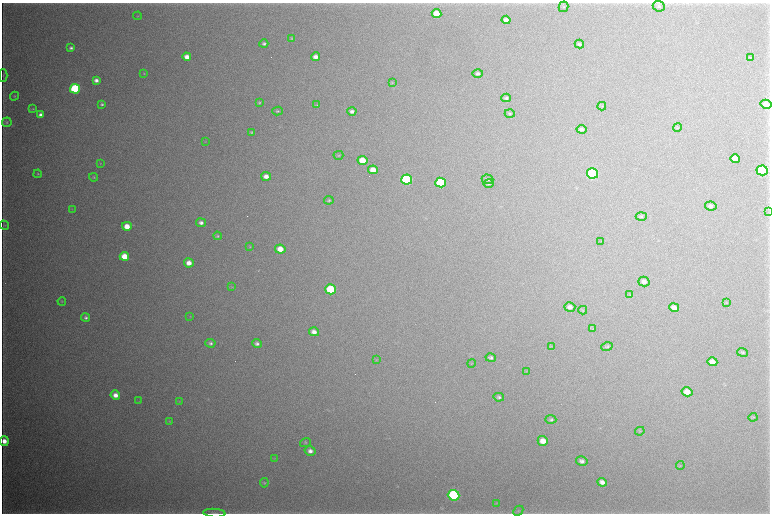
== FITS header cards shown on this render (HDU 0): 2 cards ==
NAXIS1  =                 1536 / length of data axis 1
NAXIS2  =                 1023 / length of data axis 2

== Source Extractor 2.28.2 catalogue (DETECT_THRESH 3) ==
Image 1536 x 1023 px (HDU 0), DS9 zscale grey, zoomed out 1/2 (1 PNG px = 2 x 2 image px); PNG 772 x 516 px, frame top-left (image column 1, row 1022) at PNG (2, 3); each listed source drawn as its Kron ellipse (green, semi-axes under 4 px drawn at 4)
Background 4790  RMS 40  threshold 121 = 3 sigma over >= 5 px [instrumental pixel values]
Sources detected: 111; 3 cannot appear on this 1/2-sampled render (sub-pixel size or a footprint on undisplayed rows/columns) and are neither listed nor drawn; the other 108 listed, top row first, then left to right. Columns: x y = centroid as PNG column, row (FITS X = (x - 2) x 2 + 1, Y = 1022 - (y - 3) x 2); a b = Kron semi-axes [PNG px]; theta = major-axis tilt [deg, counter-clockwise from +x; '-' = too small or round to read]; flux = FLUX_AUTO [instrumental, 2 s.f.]
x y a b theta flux
659 6 6 5 - 1.6e+04
564 7 5 5 - 1.3e+04
436 13 5 4 - 1.5e+05
138 16 4 2 - 3.4e+03
506 20 4 3 - 5.5e+04
292 38 3 3 - 7.7e+03
264 44 4 4 - 1.7e+04
579 44 5 3 - 1.4e+04
71 48 4 4 - 2.1e+04
187 57 4 4 - 7.1e+04
315 57 4 3 - 5.1e+04
750 57 4 2 - 4.6e+03
144 73 4 3 - 7.0e+03
478 74 5 4 - 2.4e+04
3 75 6 1 90 4.1e+03
96 80 4 3 - 3.7e+04
392 83 3 3 - 5.6e+03
75 89 5 4 - 1.1e+06
14 96 4 3 - 7.5e+03
506 98 5 3 - 1.8e+04
259 103 4 3 - 1.1e+04
102 104 4 3 - 1.5e+04
766 104 5 4 - 4.7e+04
317 105 4 3 - 7.1e+03
602 106 4 3 - 7.3e+03
33 109 3 2 - 6.8e+03
277 111 5 4 - 1.2e+04
352 111 4 4 - 3.2e+04
510 114 5 4 - 1.2e+04
41 115 4 4 - 5.0e+04
7 122 5 4 - 1.4e+04
677 127 4 3 - 7.5e+03
581 129 5 3 - 2.2e+04
252 132 4 3 - 1.0e+04
205 142 3 2 - 3.5e+03
338 155 5 3 - 9.1e+03
735 158 5 4 - 8.3e+04
362 160 5 4 - 1.5e+05
100 163 4 3 - 5.8e+03
373 170 5 4 - 9.5e+04
762 170 5 5 - 8.5e+05
593 173 5 5 - 1.7e+06
38 174 4 3 - 7.9e+03
266 176 5 4 - 5.5e+04
93 177 4 4 - 9.2e+03
407 179 5 5 - 1.4e+06
488 179 6 5 - 1.6e+04
440 183 5 5 - 6.1e+05
489 183 5 4 - 1.3e+04
329 200 5 4 - 1.3e+04
711 206 6 4 -10 2.6e+04
72 209 3 2 - 4.5e+03
768 211 2 2 - 2.8e+03
641 216 5 4 - 1.1e+04
201 223 5 4 - 3.3e+04
4 225 5 2 - 5.5e+03
127 226 5 4 - 1.2e+05
217 236 4 4 - 1.1e+04
601 241 2 1 - 3.5e+03
250 247 4 4 - 8.0e+03
280 249 5 4 - 1.2e+05
124 256 5 4 - 1.6e+05
189 263 5 4 - 7.7e+04
644 281 5 5 - 3.4e+04
232 287 4 3 - 5.1e+03
331 289 5 5 - 4.4e+05
630 295 3 3 - 5.4e+03
62 301 4 4 - 8.3e+03
726 303 4 2 - 4.6e+03
570 307 5 4 - 3.6e+04
674 307 5 4 - 4.3e+04
583 310 4 3 - 7.6e+03
190 316 3 2 - 3.7e+03
86 317 4 4 - 2.0e+04
592 328 3 3 - 5.9e+03
314 332 5 4 - 5.0e+04
210 343 5 4 - 2.0e+04
257 344 5 4 - 2.6e+04
551 346 4 3 - 6.3e+03
607 347 6 3 19 9.2e+03
742 352 5 4 - 1.4e+04
491 358 5 4 - 2.1e+04
376 360 3 2 - 4.1e+03
712 362 5 4 - 6.6e+04
472 363 4 2 - 4.1e+03
526 371 4 3 - 6.1e+03
687 392 5 4 - 8.2e+04
115 395 5 4 - 6.2e+04
499 397 5 4 - 1.7e+04
139 401 3 2 - 4.4e+03
179 401 4 2 - 5.3e+03
753 417 4 3 - 7.6e+03
551 419 5 4 - 1.6e+04
170 421 4 3 - 7.2e+03
640 431 5 3 - 8.9e+03
4 441 5 4 - 7.1e+04
543 441 5 4 - 8.6e+04
305 443 5 3 - 9.3e+03
310 451 5 4 - 4.0e+04
274 458 4 2 - 5.3e+03
582 461 6 4 -12 3.5e+04
680 466 4 2 - 5.1e+03
602 482 5 4 - 4.4e+04
264 483 5 4 - 1.0e+04
454 495 6 5 - 1.4e+06
496 503 3 2 - 4.6e+03
518 511 6 4 45 1.5e+04
214 513 11 3 -3 2.2e+04
At the frame edge (FLAGS 8, measured only in part): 2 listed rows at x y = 4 441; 214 513
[3 sub-pixel or undisplayed-footprint detections neither listed nor drawn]